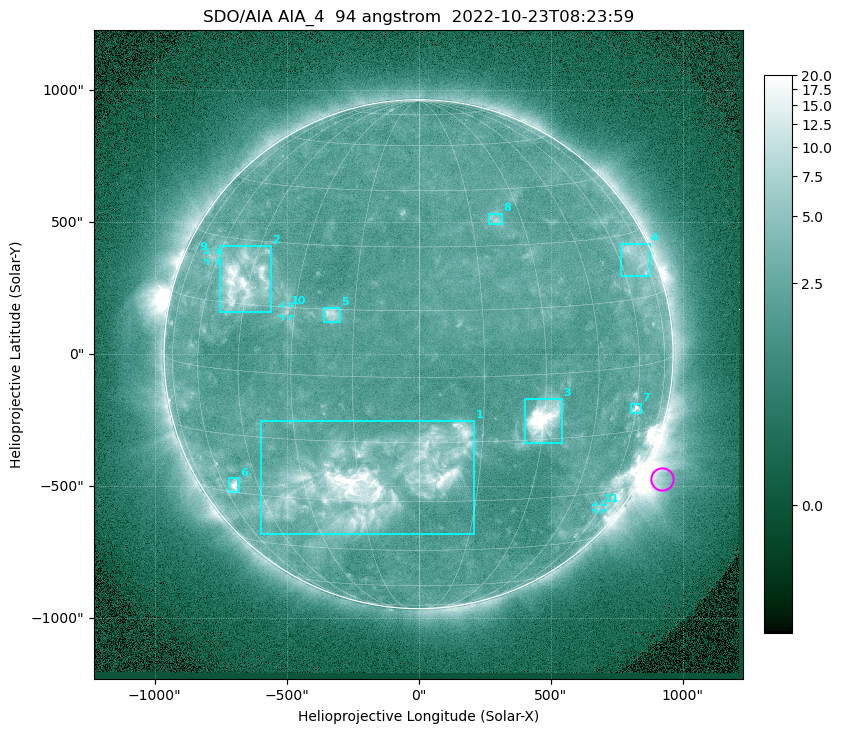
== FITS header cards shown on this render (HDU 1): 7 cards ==
TELESCOP= 'SDO/AIA '           / For AIA: SDO/AIA
INSTRUME= 'AIA_4   '           / For AIA: AIA_ATA1, AIA_ATA2, AIA_ATA3 or AIA_AT
WAVELNTH=                   94 / [angstrom] Wavelength
WAVEUNIT= 'angstrom'           / Wavelength unit: angstrom
DATE-OBS= '2022-10-23T08:23:59.122' / [ISO] Date when observation started; ISO 8
CTYPE1  = 'HPLN-TAN'           / CTYPE1: HPLN
CTYPE2  = 'HPLT-TAN'           / CTYPE2: HPLT

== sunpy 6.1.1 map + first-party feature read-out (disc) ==
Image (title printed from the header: SDO/AIA AIA_4  94 angstrom  2022-10-23T08:23:59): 1024 x 1024 px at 2.4 arcsec/px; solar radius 964 arcsec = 402 px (full disc in frame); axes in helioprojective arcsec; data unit not stated in the header (colour bar unlabelled)
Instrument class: DISC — disc imager (sunpy class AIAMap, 94 A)
Bright regions (active regions / flare kernels): reference = the median radial profile (limb darkening/brightening removed); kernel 9 px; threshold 5 sigma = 2.86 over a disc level ~2.17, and >= 1.15x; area >= 12 px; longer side >= 10 px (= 24 arcsec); searched inside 0.97 R_sun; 11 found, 11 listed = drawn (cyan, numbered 1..; 3 of them under ~33 arcsec drawn as corner ticks so the feature stays visible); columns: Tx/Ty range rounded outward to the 5 arcsec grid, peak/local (2 s.f.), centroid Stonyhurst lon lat
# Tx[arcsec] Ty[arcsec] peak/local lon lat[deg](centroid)
1 -600..210 -685..-250 12 -11 -25
2 -750..-560 155..410 8.5 -47 +20
3 400..545 -335..-165 15 +30 -10
4 765..875 295..420 3.6 +70 +24
5 -360..-295 120..175 4.7 -20 +14
6 -720..-680 -525..-470 7.3 -55 -28
7 805..845 -225..-185 5 +60 -10
8 265..320 490..535 3.2 +22 +37
9 -800..-760 355..385 2.6 -63 +25
10 -515..-485 145..185 2.7 -32 +14
11 670..695 -590..-570 2.5 +59 -34
Off-limb structures (1.02-1.3 R_sun): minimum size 162 px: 5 found; the strongest spans PA ~225..265 deg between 1.02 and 1.3 R_sun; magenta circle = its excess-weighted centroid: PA ~245 deg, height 1.07 R_sun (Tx ~925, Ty ~-470 arcsec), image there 3.7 x the reference